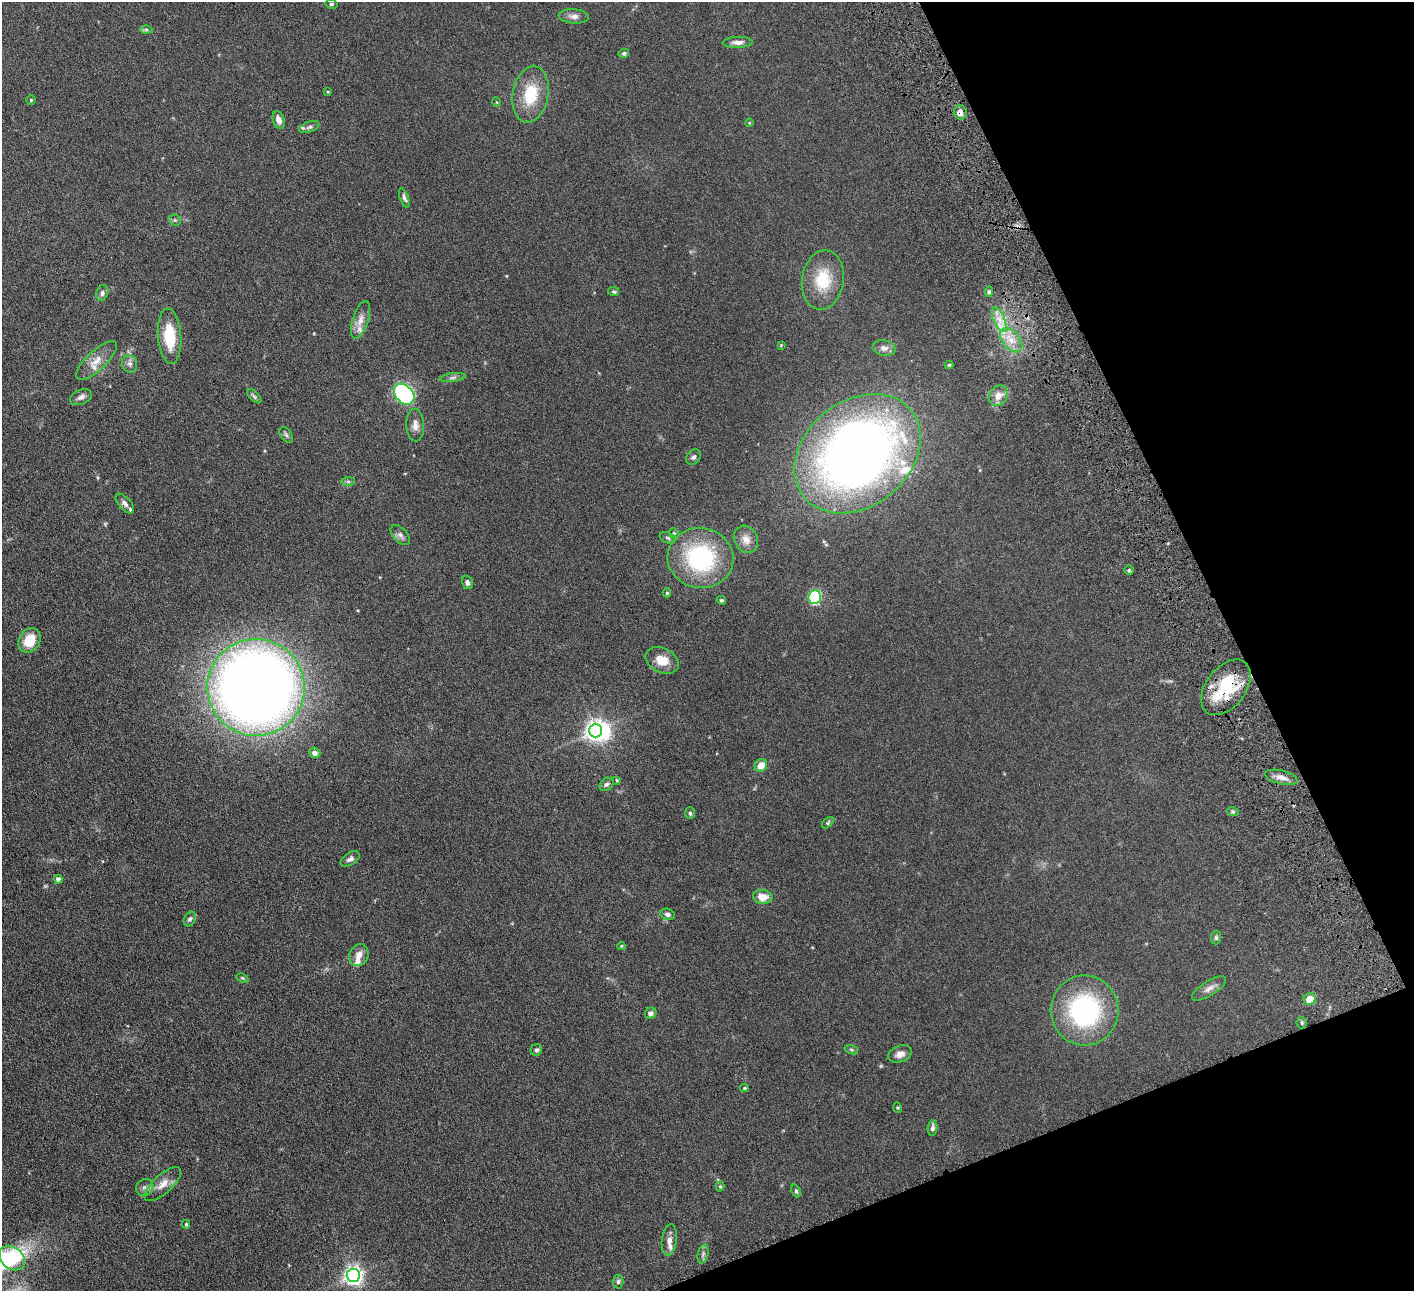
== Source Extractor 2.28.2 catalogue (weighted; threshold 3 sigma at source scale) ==
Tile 12 of 4 x 4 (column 4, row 3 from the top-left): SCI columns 4295-5706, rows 1479-2767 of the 5760 x 5666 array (HDU 1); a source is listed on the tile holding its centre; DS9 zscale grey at full resolution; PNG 1416 x 1293 px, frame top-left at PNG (2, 2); each listed source drawn as its Kron ellipse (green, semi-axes under 4 px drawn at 4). Shown black and unused: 20% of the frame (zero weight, under 4 of 8 exposures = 3% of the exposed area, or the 3 px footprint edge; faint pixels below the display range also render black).
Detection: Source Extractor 2.28.2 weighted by HDU 2 'WHT'; one run over the whole footprint, this tile lists its part. Background 0.0702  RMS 0.0061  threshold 0.0251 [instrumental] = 3 sigma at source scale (4.09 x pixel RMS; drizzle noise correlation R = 1.36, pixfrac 0.8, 0.05/0.05 arcsec/px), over >= 5 px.
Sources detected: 99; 1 inside a brighter object's white glare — neither listed nor drawn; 6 inside a brighter listed object's ellipse — not listed separately; the other 92 listed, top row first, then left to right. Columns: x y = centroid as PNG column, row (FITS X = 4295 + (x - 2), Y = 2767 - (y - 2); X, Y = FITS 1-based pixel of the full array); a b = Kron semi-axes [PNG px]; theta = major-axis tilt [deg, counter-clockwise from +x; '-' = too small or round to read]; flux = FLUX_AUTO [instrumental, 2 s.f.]
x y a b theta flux
331 4 6 4 -14 0.82
574 16 15 7 -4 2.8
146 29 6 4 1 0.78
738 42 15 5 2 2.7
624 53 5 4 - 0.87
328 92 4 3 - 0.45
531 94 28 18 79 19
31 100 5 5 - 0.69
496 102 5 3 - 0.42
960 112 7 6 - 4
279 120 9 5 -73 3.5
749 123 4 3 - 0.42
309 127 10 5 19 1.4
404 198 10 4 -72 1.5
175 220 6 5 - 0.87
823 280 30 21 81 19
614 292 5 4 - 0.87
989 292 5 4 - 1
102 293 8 6 73 1.5
360 320 19 8 72 4.4
999 320 13 5 -66 4.5
170 336 28 11 -86 19
1011 340 14 8 -50 6.2
781 345 4 3 - 0.39
884 348 11 7 -10 2.8
96 361 26 9 43 6.5
130 364 9 7 -79 2
949 365 4 4 - 0.61
453 378 13 4 7 1.5
404 394 12 8 -48 100
254 396 9 4 -45 1
998 396 11 9 56 5
81 397 12 7 24 2.2
415 425 16 9 -88 3.7
286 435 9 5 -54 1.1
858 454 69 53 39 450
693 457 8 6 52 1.4
348 481 7 4 0 0.92
125 503 12 6 -48 2.1
674 533 5 4 - 0.67
400 535 12 7 -47 2.1
668 538 8 5 -19 1
746 539 14 11 -61 4.3
700 558 33 30 -10 58
1129 570 5 4 - 0.72
467 582 7 5 -73 1.4
667 593 4 4 - 0.74
815 597 7 6 - 38
721 600 5 4 - 0.81
30 640 13 10 59 11
662 660 17 12 -27 8.4
256 687 49 48 - 710
1226 687 31 20 53 30
595 731 7 6 - 300
315 753 6 5 - 1.8
761 765 6 6 - 5.3
1281 777 16 7 -14 3.8
617 780 4 3 - 0.51
606 784 8 6 42 1.2
1233 812 6 4 -19 0.74
690 813 6 5 - 0.87
828 823 7 4 46 0.74
350 859 11 6 33 1.8
58 879 4 4 - 2.7
763 897 9 7 -6 6.1
668 914 7 5 -14 1.4
190 919 8 5 61 1.1
1216 938 7 5 89 0.97
621 946 4 4 - 0.45
359 955 11 9 67 3.9
242 978 6 4 -26 0.68
1209 988 19 7 32 3.5
1310 999 6 6 - 7.9
1085 1010 35 34 - 75
651 1013 6 5 - 1.5
1302 1023 5 5 - 0.81
536 1050 6 5 - 1.1
851 1050 7 4 -19 0.75
900 1054 12 8 21 3.4
744 1088 4 4 - 0.55
898 1108 5 3 - 0.48
933 1128 8 5 84 1.6
163 1184 23 9 42 5.5
720 1186 5 4 - 0.63
145 1187 9 8 - 2.1
796 1191 6 4 -70 0.89
186 1224 4 4 - 0.75
669 1240 16 7 82 3.9
703 1254 9 5 76 1.3
12 1258 14 10 -39 12
353 1275 6 6 - 250
618 1282 7 5 88 1.1
Overlapping masked pixels (flux is a lower limit): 2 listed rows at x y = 960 112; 1226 687